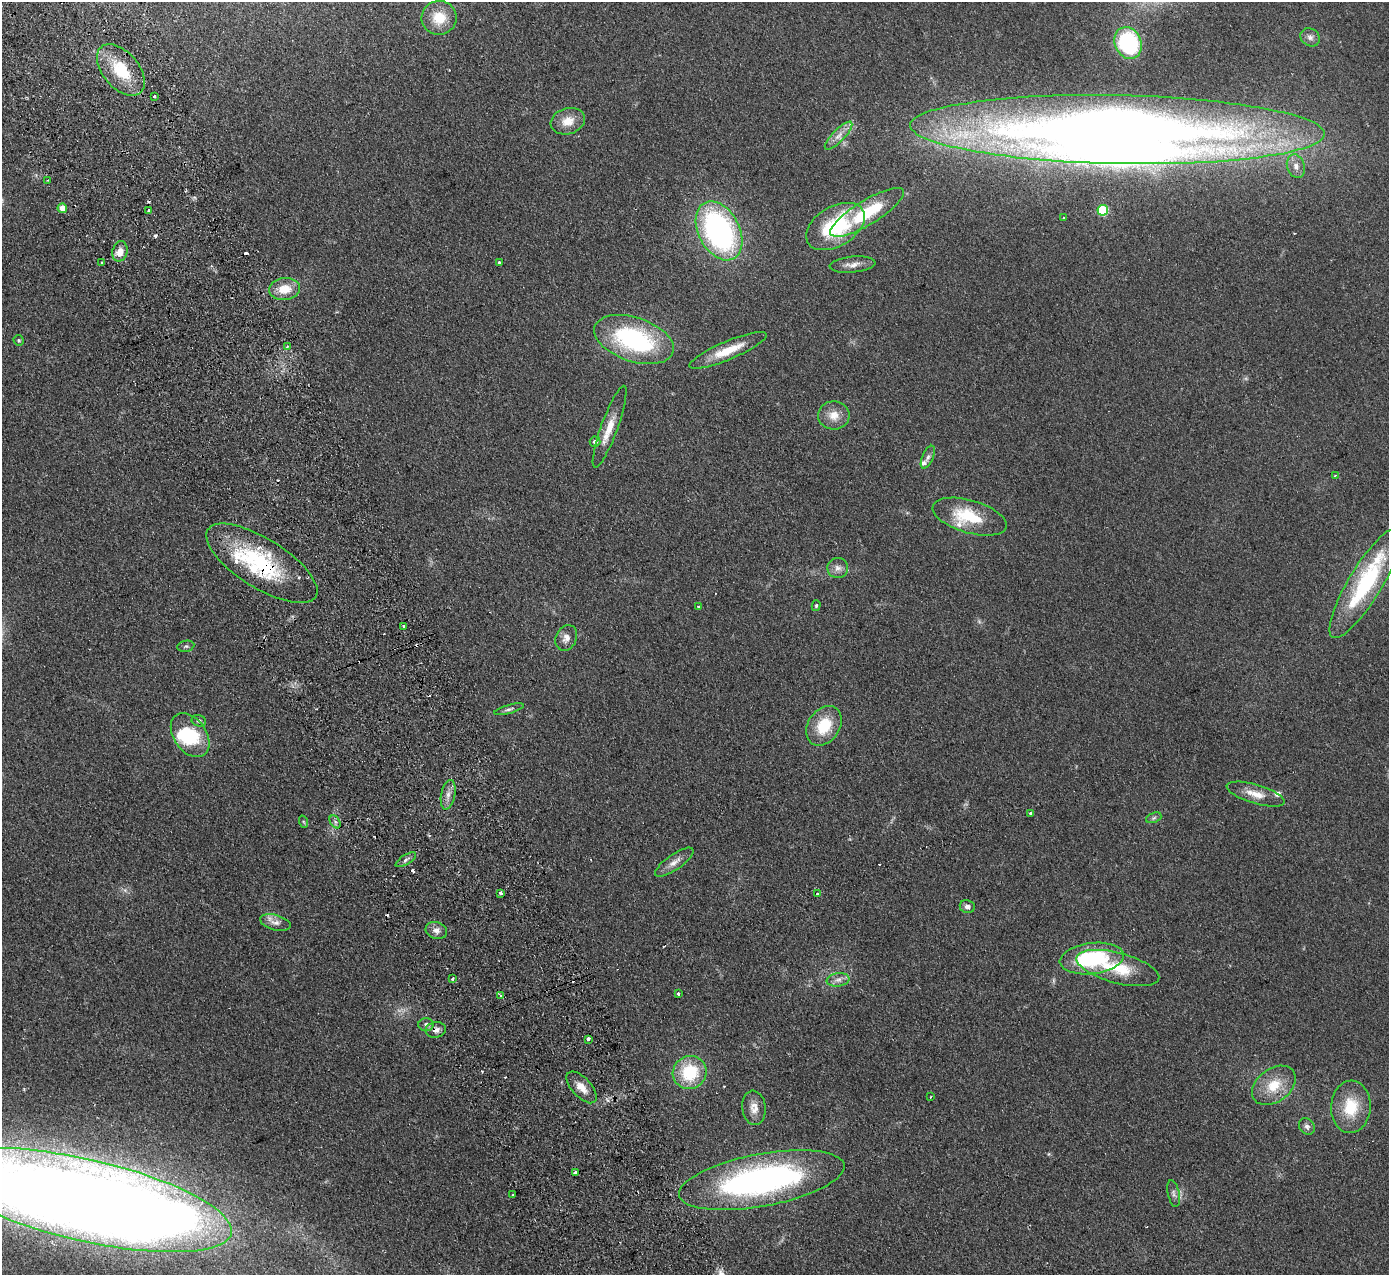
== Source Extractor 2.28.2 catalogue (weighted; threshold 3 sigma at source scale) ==
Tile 11 of 4 x 4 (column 3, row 3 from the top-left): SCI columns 2829-4215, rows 1455-2727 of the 5655 x 5585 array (HDU 1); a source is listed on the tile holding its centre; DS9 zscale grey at full resolution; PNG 1391 x 1277 px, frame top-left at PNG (2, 2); each listed source drawn as its Kron ellipse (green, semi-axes under 4 px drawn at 4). Shown black and unused: <1% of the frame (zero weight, under 2 of 3 exposures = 3% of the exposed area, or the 3 px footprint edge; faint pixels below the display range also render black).
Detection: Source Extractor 2.28.2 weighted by HDU 2 'WHT'; one run over the whole footprint, this tile lists its part. Background 0.145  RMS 0.01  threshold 0.0452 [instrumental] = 3 sigma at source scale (4.5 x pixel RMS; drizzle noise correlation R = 1.50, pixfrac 1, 0.05/0.05 arcsec/px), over >= 5 px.
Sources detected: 105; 3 inside a brighter object's white glare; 15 cosmic-ray / hot-pixel residue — neither listed nor drawn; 9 inside a brighter listed object's ellipse — not listed separately; the other 78 listed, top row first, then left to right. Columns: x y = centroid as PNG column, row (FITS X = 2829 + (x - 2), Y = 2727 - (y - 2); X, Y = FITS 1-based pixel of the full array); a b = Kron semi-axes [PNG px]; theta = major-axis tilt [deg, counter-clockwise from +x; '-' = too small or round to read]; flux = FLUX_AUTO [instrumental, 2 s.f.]
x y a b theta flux
439 18 17 17 - 22
1310 37 10 8 -37 4.6
1128 43 16 13 -65 91
121 70 30 18 -50 42
155 96 3 3 - 2.1
568 121 17 13 18 15
1117 129 207 34 -1 1700
839 136 18 6 46 7.6
1296 166 12 9 -71 6.3
47 180 2 2 - 0.83
62 208 4 4 - 14
149 210 3 3 - 3.9
1103 210 5 5 - 66
867 212 42 12 31 54
1064 218 3 3 - 1.7
835 226 32 19 31 82
719 231 31 20 -62 250
120 251 10 7 77 9
499 262 3 2 - 1.9
102 263 3 3 - 1.7
853 265 23 8 5 7.5
285 289 15 11 8 18
634 339 41 22 -18 130
19 340 5 5 - 1.5
287 346 4 3 - 1.3
728 350 42 9 23 25
834 415 16 14 -2 13
610 427 43 8 70 18
595 442 5 5 - 4.4
928 457 12 5 66 3.4
1335 476 3 3 - 1.2
970 517 38 16 -16 45
262 563 64 24 -32 92
838 568 10 10 - 6
1366 583 63 16 59 110
698 606 3 2 - 1.1
816 606 5 4 - 1.3
403 626 3 3 - 3.1
566 638 13 10 65 6.9
186 646 8 5 10 2.1
509 709 15 4 15 3.2
199 721 7 5 -19 2.4
824 726 21 16 55 33
190 735 24 16 -55 47
1256 794 30 9 -16 14
448 795 15 7 78 6.2
1030 813 3 3 - 1.3
1154 818 8 5 21 2
304 822 6 4 -70 1.2
335 822 7 4 -56 2.6
406 860 11 5 32 3.1
674 862 22 7 35 8.2
500 893 3 3 - 3.3
817 893 3 3 - 2.1
967 907 7 6 - 3.4
275 923 16 7 -15 6.7
436 931 11 8 -19 5.4
1092 958 32 15 7 82
1118 968 43 15 -15 40
452 979 4 3 - 1.6
838 980 11 6 8 4.9
678 994 3 3 - 2.3
501 996 3 3 - 3.2
426 1024 7 6 - 3.2
436 1030 10 7 10 5.2
588 1039 3 3 - 3.3
690 1072 17 16 - 47
1274 1085 24 16 36 25
582 1087 19 9 -47 11
930 1097 3 2 - 0.68
1351 1107 26 20 87 34
754 1108 17 11 -83 9.5
1307 1127 9 7 -55 3.4
575 1172 3 3 - 2.6
762 1180 84 26 10 320
1174 1194 14 6 -78 3.6
513 1195 3 3 - 1.4
84 1200 151 41 -13 3100
Overlapping masked pixels (flux is a lower limit): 2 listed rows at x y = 262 563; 436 1030
Isophote crosses this tile's border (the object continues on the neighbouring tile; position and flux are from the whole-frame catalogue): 1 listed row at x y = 84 1200